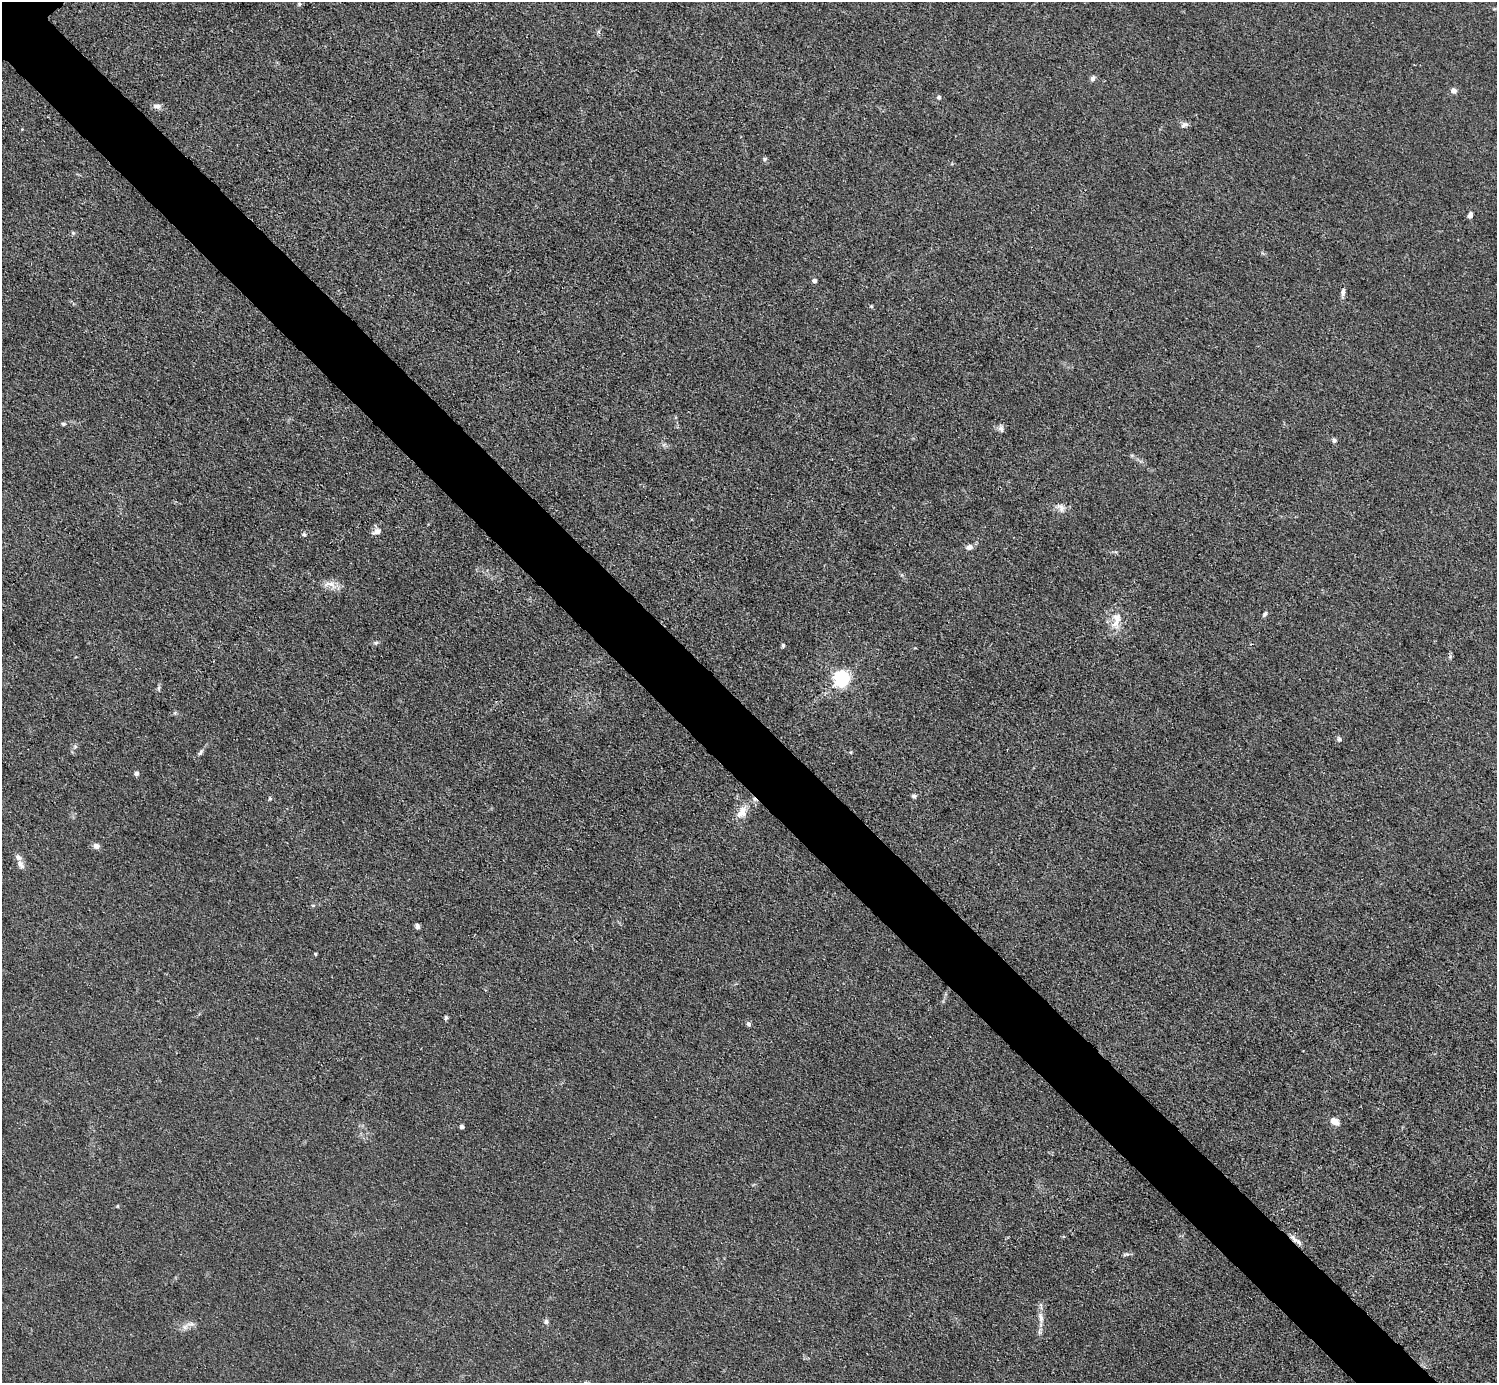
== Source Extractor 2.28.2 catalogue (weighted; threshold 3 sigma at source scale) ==
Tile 6 of 4 x 4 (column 2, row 2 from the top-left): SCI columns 1497-2991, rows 3065-4445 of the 5984 x 5984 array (HDU 1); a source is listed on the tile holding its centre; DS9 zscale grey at full resolution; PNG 1499 x 1385 px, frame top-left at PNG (2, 2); no overlay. Shown black and unused: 5% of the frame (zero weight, under 3 of 4 exposures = <1% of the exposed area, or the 3 px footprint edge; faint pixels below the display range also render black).
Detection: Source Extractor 2.28.2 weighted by HDU 2 'WHT'; one run over the whole footprint, this tile lists its part. Background 0.0445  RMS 0.0054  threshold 0.0244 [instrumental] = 3 sigma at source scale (4.5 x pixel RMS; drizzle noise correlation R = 1.50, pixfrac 1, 0.05/0.05 arcsec/px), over >= 5 px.
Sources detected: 51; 1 cosmic-ray / hot-pixel residue — not listed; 1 inside a brighter listed object's ellipse — not listed separately; the other 49 listed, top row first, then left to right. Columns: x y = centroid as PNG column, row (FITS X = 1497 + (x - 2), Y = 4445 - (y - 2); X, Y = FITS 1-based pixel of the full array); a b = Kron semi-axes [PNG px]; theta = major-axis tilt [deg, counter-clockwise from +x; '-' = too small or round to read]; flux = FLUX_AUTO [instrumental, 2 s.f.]
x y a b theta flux
299 4 5 5 - 0.77
1093 78 6 5 - 2
1454 90 6 6 - 2.7
939 97 5 5 - 1.1
157 106 10 7 -6 2.5
1184 125 10 6 29 1.9
22 129 4 4 - 0.4
765 159 6 5 - 0.89
1470 215 6 4 77 2.6
73 233 6 5 - 0.87
814 281 5 4 - 2.3
1343 292 10 6 81 2
871 306 5 4 - 0.62
63 424 6 4 -4 0.85
1001 429 10 7 -87 1.8
1334 440 7 6 - 1.3
1061 508 13 8 -63 3.1
376 531 13 7 23 2.9
304 534 6 5 - 0.84
969 547 9 7 10 2.3
330 584 20 9 -13 5.3
1265 614 8 5 58 1.1
1117 618 26 11 84 8.2
376 643 8 4 9 1
783 645 5 4 - 0.94
841 678 6 6 - 190
159 688 8 4 82 1.1
175 713 6 4 -72 0.72
1339 739 7 5 25 1.3
75 746 6 4 -19 0.84
200 752 9 5 61 1.4
136 773 5 5 - 1.6
914 796 6 5 - 1.1
270 798 5 4 - 0.73
742 812 19 11 56 7
96 846 8 6 -11 2.5
20 864 12 7 -55 2.9
417 926 5 4 - 1.8
315 954 4 3 - 0.69
446 1017 6 4 78 1.1
748 1024 6 5 - 1.3
1335 1121 8 6 -32 6.4
462 1127 4 4 - 2.9
117 1206 5 3 - 0.43
1294 1238 15 6 -50 3.4
1126 1254 11 4 11 1.3
1041 1318 17 7 -77 4.1
546 1322 7 6 - 1.4
185 1327 9 8 - 2.7
Overlapping masked pixels (flux is a lower limit): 1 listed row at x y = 1294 1238